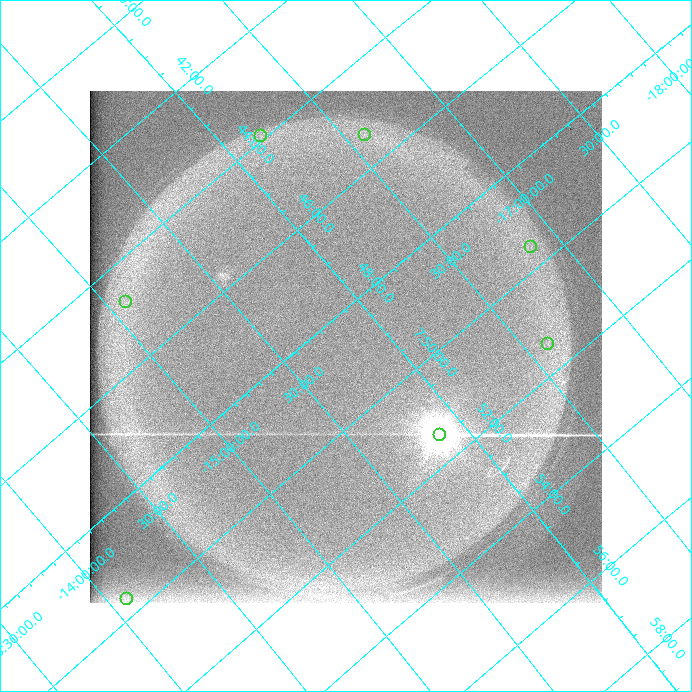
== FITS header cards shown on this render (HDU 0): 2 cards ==
NAXIS1  =                  512 /
NAXIS2  =                  512 /

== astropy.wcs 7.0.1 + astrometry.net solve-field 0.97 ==
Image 512 x 512 px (HDU 0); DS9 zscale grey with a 90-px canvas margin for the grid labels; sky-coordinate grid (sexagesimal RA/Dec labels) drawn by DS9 from the SOLVED WCS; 7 Tycho-2 reference stars matched to detected sources circled (green)
Header WCS: none
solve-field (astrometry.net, Tycho-2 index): SOLVED blind (the file carries no WCS)
Solved WCS: RA---TAN-SIP/DEC--TAN-SIP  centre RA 07:48:38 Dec -15:48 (117.16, -15.80 deg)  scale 18.7 arcsec/px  FOV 160.0' x 160.4'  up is -130 deg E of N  parity normal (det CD < 0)
(file carries no celestial WCS; the grid is the blind solution)
Tycho-2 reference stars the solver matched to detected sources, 7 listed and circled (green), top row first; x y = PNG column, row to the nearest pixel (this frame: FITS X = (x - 90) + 1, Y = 512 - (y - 91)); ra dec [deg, ICRS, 3 dp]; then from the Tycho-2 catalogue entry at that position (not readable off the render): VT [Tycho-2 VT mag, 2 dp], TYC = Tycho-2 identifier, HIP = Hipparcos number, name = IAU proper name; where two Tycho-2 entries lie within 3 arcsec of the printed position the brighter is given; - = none
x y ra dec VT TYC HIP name
365 135 116.341 -16.587 8.20 5981-1177-1 37832 -
261 136 115.981 -16.178 8.15 5980-1385-1 37688 -
531 247 117.391 -16.861 8.26 5981-490-1 - -
126 302 116.199 -15.085 7.95 5981-59-1 37782 -
548 344 117.861 -16.606 8.30 5981-1984-1 - -
440 435 117.856 -15.876 8.32 5981-1923-1 - -
127 599 117.417 -14.085 6.55 5423-2580-1 38206 -